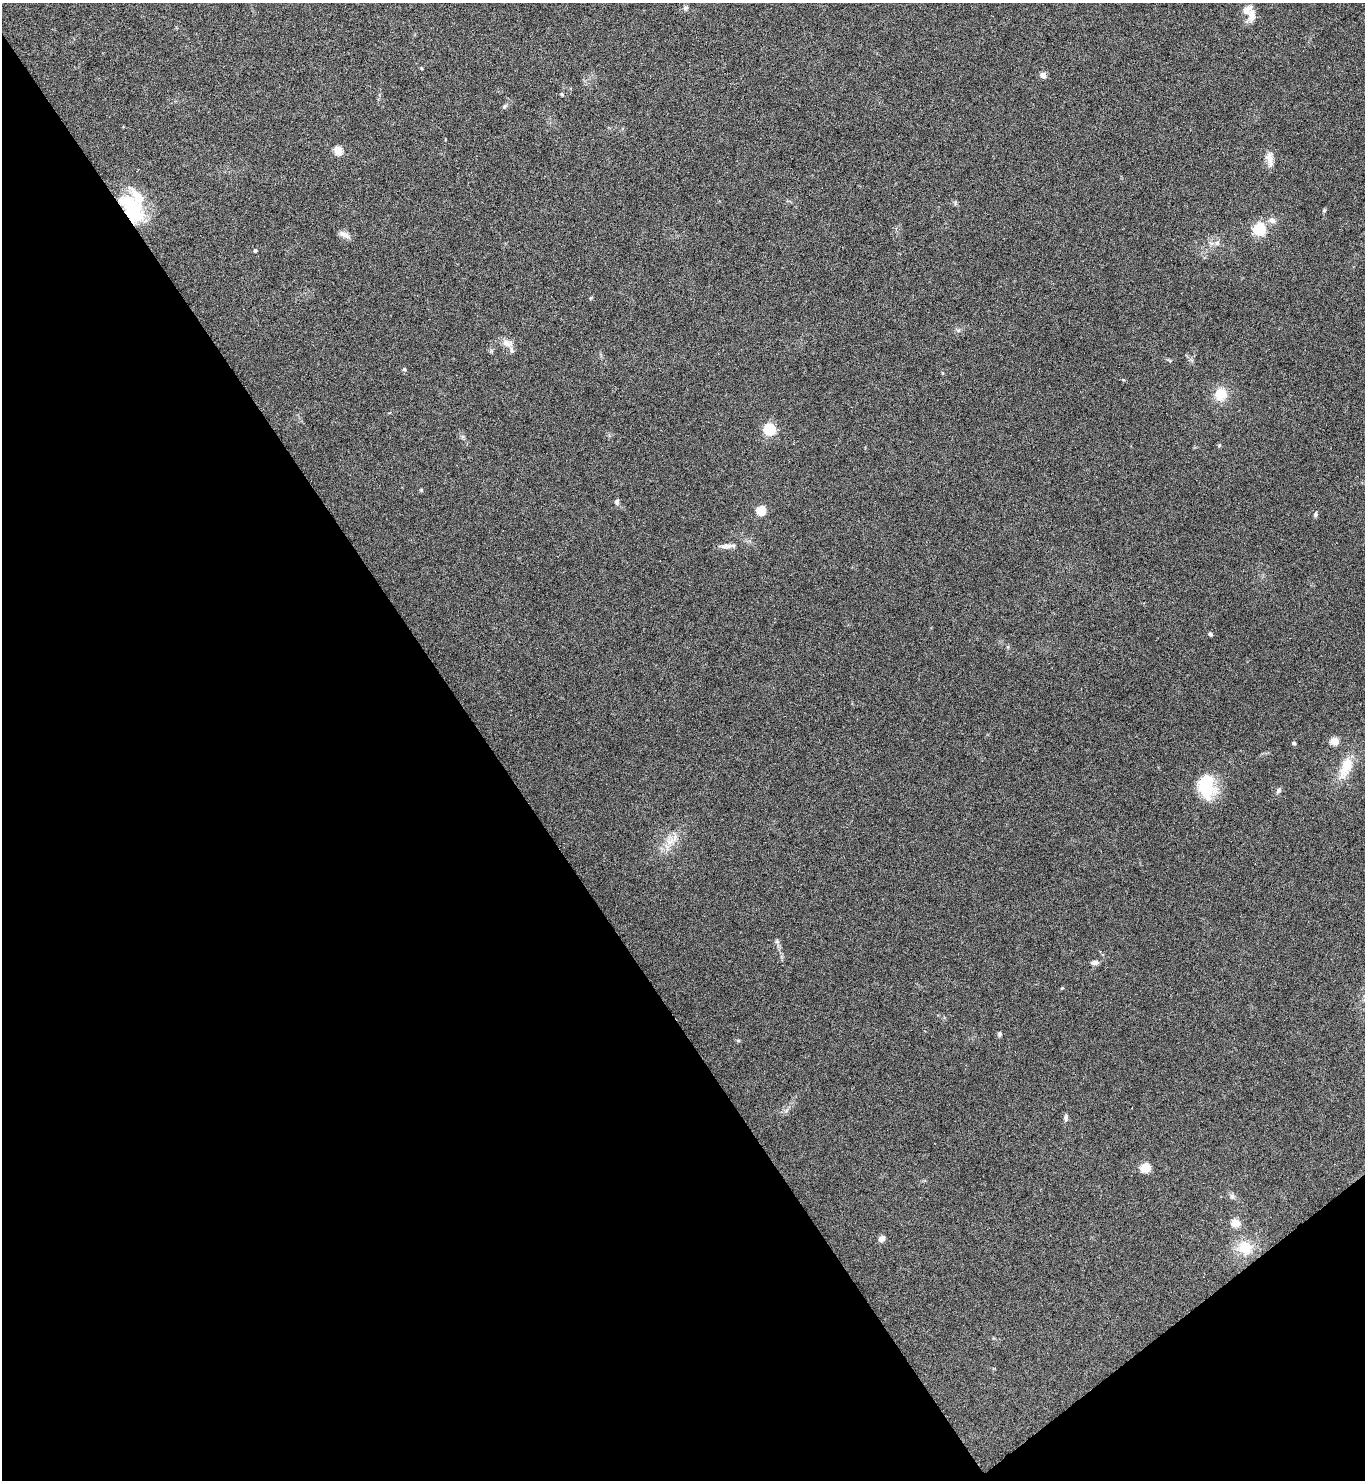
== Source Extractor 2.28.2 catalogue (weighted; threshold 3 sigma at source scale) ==
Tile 14 of 4 x 4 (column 2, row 4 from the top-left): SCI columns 1521-2883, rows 3-1480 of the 5909 x 5913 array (HDU 1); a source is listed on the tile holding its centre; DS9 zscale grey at full resolution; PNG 1367 x 1482 px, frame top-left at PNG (2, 3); no overlay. Shown black and unused: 38% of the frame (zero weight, under 4 of 8 exposures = <1% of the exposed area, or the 3 px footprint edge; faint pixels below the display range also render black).
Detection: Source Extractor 2.28.2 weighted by HDU 2 'WHT'; one run over the whole footprint, this tile lists its part. Background 0.0775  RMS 0.0047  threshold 0.019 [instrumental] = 3 sigma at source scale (4.09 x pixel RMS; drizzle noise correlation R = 1.36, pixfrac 0.8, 0.05/0.05 arcsec/px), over >= 5 px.
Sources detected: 46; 1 inside a brighter object's white glare — not listed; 3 inside a brighter listed object's ellipse — not listed separately; the other 42 listed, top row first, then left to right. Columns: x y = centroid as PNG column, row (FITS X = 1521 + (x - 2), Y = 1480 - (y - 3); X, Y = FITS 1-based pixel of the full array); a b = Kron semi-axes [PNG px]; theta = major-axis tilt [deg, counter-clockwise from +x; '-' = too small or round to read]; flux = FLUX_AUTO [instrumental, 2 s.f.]
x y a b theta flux
686 8 6 5 - 0.84
1252 15 20 9 -89 3.6
421 68 4 3 - 0.33
1043 75 4 4 - 4.7
562 94 4 4 - 0.6
504 106 7 5 68 0.73
338 150 5 5 - 17
1270 159 21 8 -79 3.4
132 211 32 21 -50 25
1272 220 9 7 -16 2
1259 229 5 5 - 60
344 235 17 6 -26 2.1
1217 243 6 6 - 1.2
255 250 4 4 - 0.72
507 343 15 9 -16 3.1
404 369 5 3 - 0.45
942 373 5 3 - 0.4
1221 394 15 14 - 7.6
770 429 6 5 - 45
1219 445 5 4 - 0.5
617 502 8 5 80 0.98
761 510 5 5 - 21
1316 514 7 4 82 0.71
727 546 22 6 3 2.6
1210 634 4 4 - 1.2
1334 741 5 5 - 12
1294 743 4 4 - 0.91
1346 767 32 13 67 10
1206 786 28 20 -77 17
1278 790 7 5 55 1.1
670 841 12 6 16 2.9
777 941 6 5 - 0.81
1095 962 8 5 5 1.8
1062 988 5 4 - 0.4
999 1034 7 5 89 0.74
738 1040 6 4 -19 0.5
1066 1117 8 5 85 1.2
1146 1168 5 5 - 20
1232 1196 8 6 -69 1
1235 1223 5 5 - 11
882 1239 6 5 - 2.8
1245 1247 22 18 -33 9.6
Overlapping masked pixels (flux is a lower limit): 1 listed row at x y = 132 211
Unlisted compact peaks at least as high as the median listed source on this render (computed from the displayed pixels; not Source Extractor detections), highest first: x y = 421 490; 1324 210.